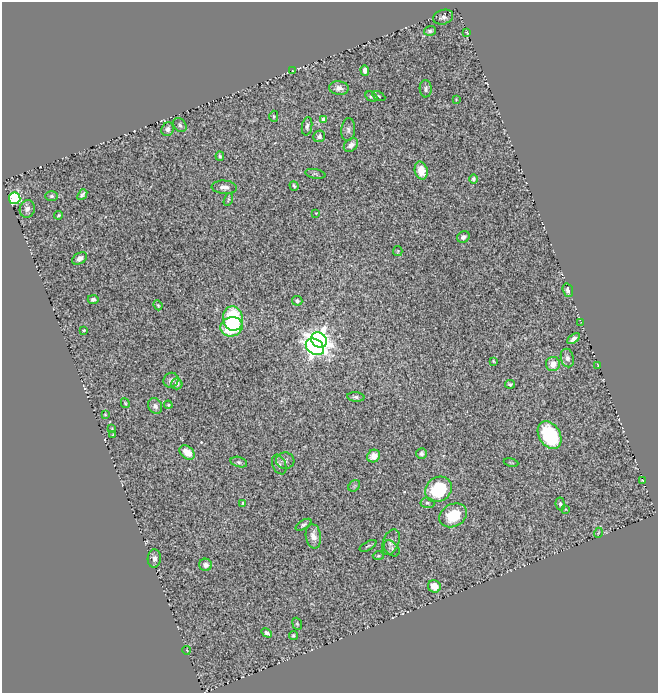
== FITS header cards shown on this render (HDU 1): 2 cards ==
NAXIS1  =                  656
NAXIS2  =                  691

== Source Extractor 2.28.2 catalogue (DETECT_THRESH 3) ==
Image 656 x 691 px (HDU 1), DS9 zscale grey, 1 PNG px = 1 image px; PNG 660 x 695 px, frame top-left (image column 1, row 691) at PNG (2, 2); each listed source drawn as its Kron ellipse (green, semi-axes under 4 px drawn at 4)
Background 0.69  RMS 0.039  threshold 0.118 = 3 sigma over >= 5 px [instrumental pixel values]
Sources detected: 89; all 89 listed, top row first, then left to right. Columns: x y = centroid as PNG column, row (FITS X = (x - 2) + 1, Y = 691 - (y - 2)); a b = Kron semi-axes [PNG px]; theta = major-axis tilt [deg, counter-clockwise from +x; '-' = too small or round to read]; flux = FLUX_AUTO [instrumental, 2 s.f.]
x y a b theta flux
443 17 10 7 19 10
430 31 6 4 17 6
467 33 3 2 - 2
293 70 3 2 - 2.8
365 70 5 4 - 11
339 88 10 6 -5 13
426 89 8 6 -88 6.8
371 96 6 4 -27 4.9
379 96 7 4 -28 3.2
456 99 4 3 - 1.9
274 116 6 4 -89 3.8
324 119 4 3 - 8.4
180 125 8 6 -50 6.7
307 126 9 5 81 7.2
168 129 7 6 - 11
348 130 11 7 86 9.2
319 136 6 5 - 7.9
351 145 8 5 42 14
220 156 4 4 - 4.6
421 171 9 6 -75 30
315 174 10 4 -11 5.8
473 179 5 4 - 5.8
294 186 5 3 - 5.1
224 187 12 6 -4 14
82 195 6 3 52 5.5
52 196 6 5 - 5.2
15 198 6 5 - 320
228 199 7 3 69 3.3
27 209 9 7 72 14
316 213 2 2 - 1.7
58 215 4 2 - 3.6
463 237 6 5 - 9.3
398 251 5 4 - 3.1
80 258 8 5 32 15
568 290 7 5 -71 12
93 299 5 4 - 7.3
297 301 5 5 - 5.6
158 305 5 4 - 3.3
233 318 12 10 -78 230
581 322 3 2 - 2.5
232 327 11 9 15 160
84 330 3 3 - 2.8
573 339 7 4 36 10
319 340 8 7 - 1500
315 347 10 7 -34 1100
567 358 9 6 -76 11
493 361 3 3 - 2.7
553 364 7 7 - 28
598 365 3 2 - 1.5
171 380 8 7 - 8.3
177 384 5 5 - 13
510 384 5 3 - 4.9
356 397 8 4 -5 7
125 403 5 3 - 3
168 405 4 4 - 2.8
155 406 8 6 -58 9.9
105 415 3 2 - 2.6
112 429 4 2 - 2
113 435 3 2 - 1.8
549 435 15 10 -59 220
187 452 8 6 -40 28
421 453 5 5 - 8
374 456 7 6 - 23
285 461 9 8 - 9.9
239 462 8 5 -15 5.1
511 463 7 3 -11 2.8
279 465 10 6 -67 9.1
642 480 3 2 - 1.6
354 486 6 5 - 5
438 489 14 12 37 160
243 503 3 3 - 2.6
427 503 7 5 -6 5.7
560 504 6 4 -82 6.2
565 509 4 2 - 2.2
453 515 14 11 29 92
303 525 9 4 31 6
598 533 5 3 - 2.3
313 536 12 7 -81 23
391 542 13 8 68 11
368 546 9 3 30 4
392 548 9 6 -46 5.6
378 556 5 4 - 3.3
154 558 9 7 87 11
206 565 6 6 - 11
434 586 6 6 - 35
297 624 6 4 -68 3.6
267 633 6 3 -29 7.2
293 635 4 4 - 4.5
187 650 4 3 - 2